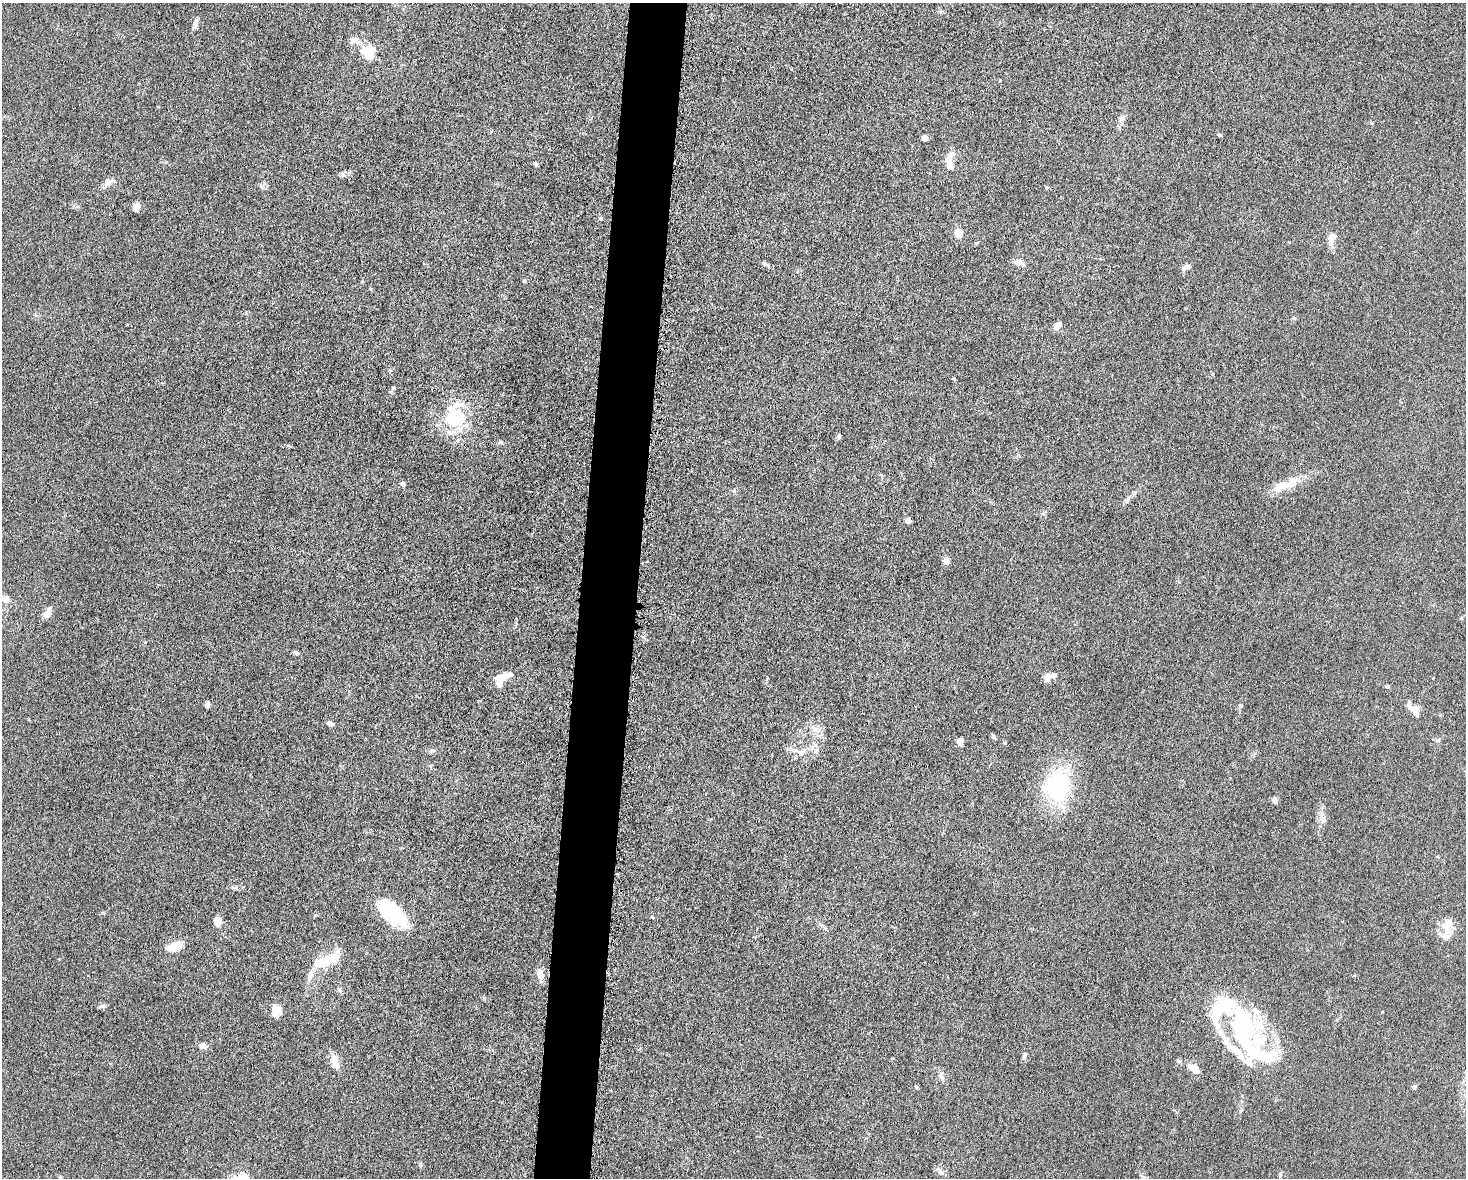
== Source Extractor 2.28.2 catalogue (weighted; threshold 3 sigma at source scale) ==
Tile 8 of 3 x 4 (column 2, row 3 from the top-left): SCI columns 1693-3156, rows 1184-2359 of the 4746 x 4720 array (HDU 1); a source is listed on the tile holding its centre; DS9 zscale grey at full resolution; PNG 1468 x 1180 px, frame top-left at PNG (2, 3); no overlay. Shown black and unused: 4% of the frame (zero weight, under 5 of 10 exposures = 2% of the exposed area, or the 3 px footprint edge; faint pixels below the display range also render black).
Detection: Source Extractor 2.28.2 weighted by HDU 2 'WHT'; one run over the whole footprint, this tile lists its part. Background 0.023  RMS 0.0021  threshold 0.00866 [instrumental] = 3 sigma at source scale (4.09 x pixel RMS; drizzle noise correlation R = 1.36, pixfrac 0.8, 0.05/0.05 arcsec/px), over >= 5 px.
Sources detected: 93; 6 inside a brighter object's white glare — not listed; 17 inside a brighter listed object's ellipse — not listed separately; the other 70 listed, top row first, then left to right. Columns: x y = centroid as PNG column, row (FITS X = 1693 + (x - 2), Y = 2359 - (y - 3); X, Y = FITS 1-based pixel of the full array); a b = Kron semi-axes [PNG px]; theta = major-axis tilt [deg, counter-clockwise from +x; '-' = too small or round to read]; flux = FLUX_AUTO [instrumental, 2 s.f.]
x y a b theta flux
195 23 12 6 68 0.76
354 40 12 8 24 1.1
369 54 14 12 -58 5.8
1123 118 8 7 - 0.72
1371 123 5 4 - 0.25
1219 135 6 4 -20 0.27
925 138 5 4 - 2.2
949 158 18 8 62 1.8
535 164 6 4 -23 0.34
108 182 15 9 21 1.3
261 186 7 4 -72 0.35
136 207 7 5 66 2
600 219 5 4 - 0.23
958 233 12 9 -79 1.6
1332 239 17 7 73 1.4
976 243 5 4 - 0.23
1018 262 10 7 -10 1.4
766 264 12 5 -24 0.48
1186 267 12 6 23 0.72
524 281 5 3 - 0.21
1058 325 10 6 45 1.2
393 388 5 5 - 0.27
454 417 30 25 76 12
839 436 7 4 80 0.36
403 484 6 5 - 0.45
1280 486 23 13 34 2.9
1127 500 9 5 62 0.53
908 521 6 5 - 0.62
946 561 6 6 - 1.3
5 600 18 10 -20 2
47 614 10 7 49 1.6
296 653 5 4 - 0.62
510 674 9 8 - 0.66
1048 676 10 8 58 1.3
499 678 10 9 - 1.7
1387 686 7 3 -8 0.25
207 705 6 5 - 0.65
1241 706 5 5 - 0.32
1415 709 18 9 -39 2
330 723 7 5 -18 0.58
816 730 14 7 3 1.3
1438 740 7 3 36 0.28
960 741 7 5 85 1.1
1005 743 5 5 - 0.24
432 750 7 4 18 0.35
801 753 10 8 -57 1.1
1058 786 31 23 79 21
1275 800 8 6 -90 0.62
1322 820 11 6 -53 0.77
393 913 33 14 -44 14
217 921 7 6 - 2.8
1448 924 17 10 44 2.8
175 946 14 7 21 4.7
326 960 26 13 12 4.3
540 974 15 8 -77 1.5
310 976 14 7 71 1.3
340 990 8 5 -54 0.4
102 1006 9 4 0 0.41
276 1010 13 9 87 2.4
1243 1024 43 35 -86 22
203 1046 10 6 -10 1
1024 1056 9 5 76 0.54
335 1060 11 11 - 1.6
1178 1061 7 4 -25 0.31
1194 1068 14 8 -33 2.1
941 1074 9 6 72 0.62
916 1087 5 4 - 0.25
1414 1087 5 5 - 0.49
420 1165 7 4 85 0.32
60 1177 5 4 - 0.26
Isophote crosses this tile's border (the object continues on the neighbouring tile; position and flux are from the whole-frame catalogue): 2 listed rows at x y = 5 600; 60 1177
Unlisted compact peaks at least as high as the median listed source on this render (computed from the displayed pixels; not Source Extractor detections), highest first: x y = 501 442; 994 737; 342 174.